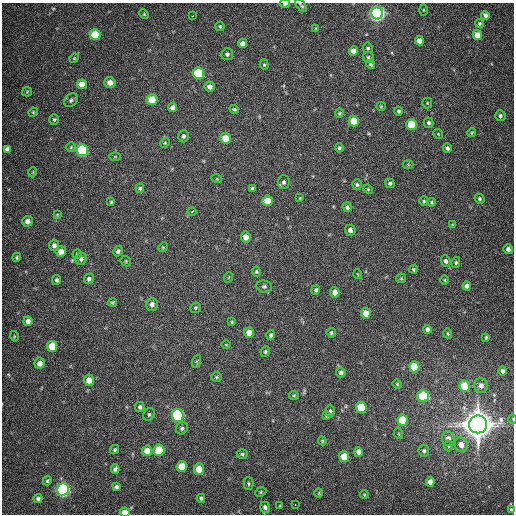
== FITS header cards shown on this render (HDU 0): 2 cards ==
NAXIS1  =                  512
NAXIS2  =                  512

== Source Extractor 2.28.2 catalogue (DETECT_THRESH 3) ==
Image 512 x 512 px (HDU 0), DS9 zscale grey, 1 PNG px = 1 image px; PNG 516 x 516 px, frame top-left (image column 1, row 512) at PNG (2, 3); each listed source drawn as its Kron ellipse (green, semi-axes under 4 px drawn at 4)
Background 405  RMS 11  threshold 31.7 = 3 sigma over >= 5 px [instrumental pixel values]
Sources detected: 164; all 164 listed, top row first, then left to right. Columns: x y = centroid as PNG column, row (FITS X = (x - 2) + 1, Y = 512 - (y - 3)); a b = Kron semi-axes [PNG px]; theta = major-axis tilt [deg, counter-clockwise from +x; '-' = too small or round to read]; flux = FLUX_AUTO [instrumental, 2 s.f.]
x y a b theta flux
285 4 5 3 - 1.4e+03
301 5 7 3 -48 1.1e+03
423 10 6 4 -90 6.7e+02
377 13 6 6 - 2.8e+05
144 14 5 4 - 8.0e+02
485 15 4 4 - 3.0e+03
192 16 3 2 - 5.7e+03
479 23 4 4 - 1.2e+03
220 26 4 4 - 1.1e+03
316 28 4 3 - 5.4e+02
95 35 5 5 - 2.9e+04
477 35 5 4 - 1.0e+04
419 41 4 4 - 5.1e+03
242 43 4 4 - 4.2e+03
368 48 5 4 - 1.4e+03
354 51 5 4 - 5.5e+03
227 54 6 5 - 1.8e+03
368 57 6 5 - 1.2e+03
74 58 5 4 - 7.5e+02
371 64 4 4 - 1.4e+03
264 65 5 4 - 8.5e+02
198 73 5 5 - 5.4e+04
110 82 5 5 - 5.1e+03
82 84 5 5 - 8.7e+03
210 86 5 5 - 4.3e+03
27 92 5 4 - 8.0e+02
71 100 8 6 39 1.8e+03
152 100 5 5 - 2.1e+04
427 103 5 5 - 8.6e+02
381 106 5 4 - 7.0e+02
173 107 5 4 - 3.7e+03
234 109 4 3 - 9.6e+02
399 111 4 4 - 1.4e+03
33 112 5 4 - 6.7e+02
339 113 5 3 - 8.9e+02
500 116 5 5 - 1.7e+03
54 120 5 5 - 1.2e+03
354 121 5 5 - 1.5e+04
429 123 5 5 - 1.5e+03
411 125 5 5 - 2.6e+04
472 133 4 4 - 7.6e+02
438 134 5 4 - 6.9e+02
184 136 6 5 - 1.6e+03
226 138 5 5 - 1.2e+04
165 143 5 4 - 8.8e+02
71 147 5 5 - 8.8e+02
339 148 4 4 - 1.3e+03
447 148 5 4 - 2.1e+03
7 149 4 4 - 2.4e+03
82 150 6 5 - 7.6e+04
115 156 5 3 - 5.8e+02
408 165 5 3 - 6.5e+02
33 172 5 3 - 5.7e+02
217 179 5 3 - 6.0e+02
284 182 7 6 - 1.9e+03
390 183 5 4 - 1.6e+03
357 184 5 4 - 1.1e+03
140 188 5 3 - 1.1e+03
252 189 4 3 - 1.1e+03
368 189 5 4 - 7.9e+02
300 198 4 3 - 5.3e+02
480 199 5 4 - 1.2e+03
268 201 5 5 - 1.2e+04
424 201 5 5 - 9.9e+02
111 202 4 4 - 7.6e+02
432 202 4 4 - 8.4e+02
347 207 5 4 - 1.6e+03
192 212 4 3 - 3.9e+04
57 215 4 3 - 5.5e+02
27 221 5 5 - 3.7e+03
453 225 4 3 - 8.4e+02
350 230 5 5 - 2.7e+03
246 237 5 5 - 5.0e+03
54 245 5 5 - 2.7e+03
163 247 5 4 - 7.9e+02
508 249 5 4 - 2.5e+03
61 251 5 5 - 6.2e+03
118 251 5 4 - 1.7e+03
77 254 4 4 - 9.2e+02
17 257 4 4 - 1.0e+03
81 259 6 5 - 2.7e+03
126 261 6 4 -49 9.0e+02
446 261 6 4 -67 2.2e+03
456 262 5 4 - 1.1e+03
414 269 4 4 - 1.0e+03
256 271 5 4 - 9.9e+02
358 274 5 3 - 5.3e+02
229 277 5 3 - 5.8e+02
401 278 5 5 - 9.3e+02
89 279 5 5 - 1.9e+03
57 280 5 4 - 1.3e+03
445 280 5 3 - 6.3e+02
264 286 7 6 - 1.6e+03
467 286 4 4 - 3.2e+03
316 290 5 4 - 1.5e+03
335 292 5 4 - 5.5e+03
113 302 4 4 - 1.0e+03
152 304 6 6 - 3.2e+03
196 308 5 5 - 1.0e+03
366 313 5 4 - 7.2e+03
28 321 5 4 - 4.1e+03
232 322 4 3 - 7.2e+02
427 329 4 4 - 2.3e+03
249 333 5 5 - 6.3e+03
331 333 5 5 - 1.2e+03
448 333 5 3 - 7.7e+02
271 335 5 4 - 1.4e+03
14 336 5 3 - 6.0e+02
486 337 3 3 - 8.6e+02
226 345 4 3 - 5.4e+02
52 346 5 5 - 1.8e+04
265 352 5 4 - 1.1e+03
197 361 7 4 71 1.0e+03
40 363 5 5 - 4.9e+03
414 367 5 5 - 2.1e+04
503 371 4 4 - 2.0e+03
341 372 5 4 - 1.9e+03
216 377 5 4 - 9.2e+02
89 380 5 5 - 7.1e+03
397 384 5 4 - 7.5e+02
481 385 7 6 - 3.5e+03
464 386 5 5 - 2.0e+04
294 395 5 4 - 8.7e+02
423 396 6 6 - 3.5e+04
140 407 5 4 - 1.9e+03
361 407 6 5 - 2.7e+04
330 411 6 4 -88 1.3e+03
149 414 7 5 59 1.4e+03
178 415 6 6 - 1.1e+05
326 416 3 2 - 7.3e+02
513 419 5 3 - 6.9e+02
402 420 5 5 - 2.4e+04
478 424 9 9 - 1.7e+06
182 428 6 5 - 1.6e+03
399 434 5 3 - 5.9e+02
448 438 7 6 - 3.7e+03
322 441 4 4 - 7.1e+02
461 445 7 6 - 6.3e+03
449 446 5 3 - 8.0e+02
115 449 5 4 - 1.1e+03
159 450 6 5 - 3.2e+04
147 451 5 5 - 8.8e+03
424 451 6 5 - 1.4e+03
358 452 5 4 - 3.8e+03
242 454 5 4 - 1.2e+03
344 457 5 5 - 1.8e+04
182 466 5 5 - 1.6e+04
115 469 4 4 - 2.0e+03
199 469 6 5 - 1.1e+04
47 481 5 4 - 1.0e+03
430 482 5 4 - 5.2e+03
248 483 6 5 - 1.1e+03
116 487 4 4 - 1.8e+03
63 489 6 6 - 2.0e+05
261 492 6 4 24 9.1e+02
319 493 5 3 - 5.9e+02
364 494 4 3 - 6.5e+02
201 498 4 3 - 1.2e+03
38 499 4 4 - 1.7e+03
295 505 3 2 - 2.5e+03
280 506 3 3 - 7.0e+02
265 507 6 5 - 2.4e+03
511 510 4 3 - 7.9e+02
125 512 5 4 - 8.5e+03
At the frame edge (FLAGS 8, measured only in part): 4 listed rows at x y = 285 4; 301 5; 513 419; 125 512